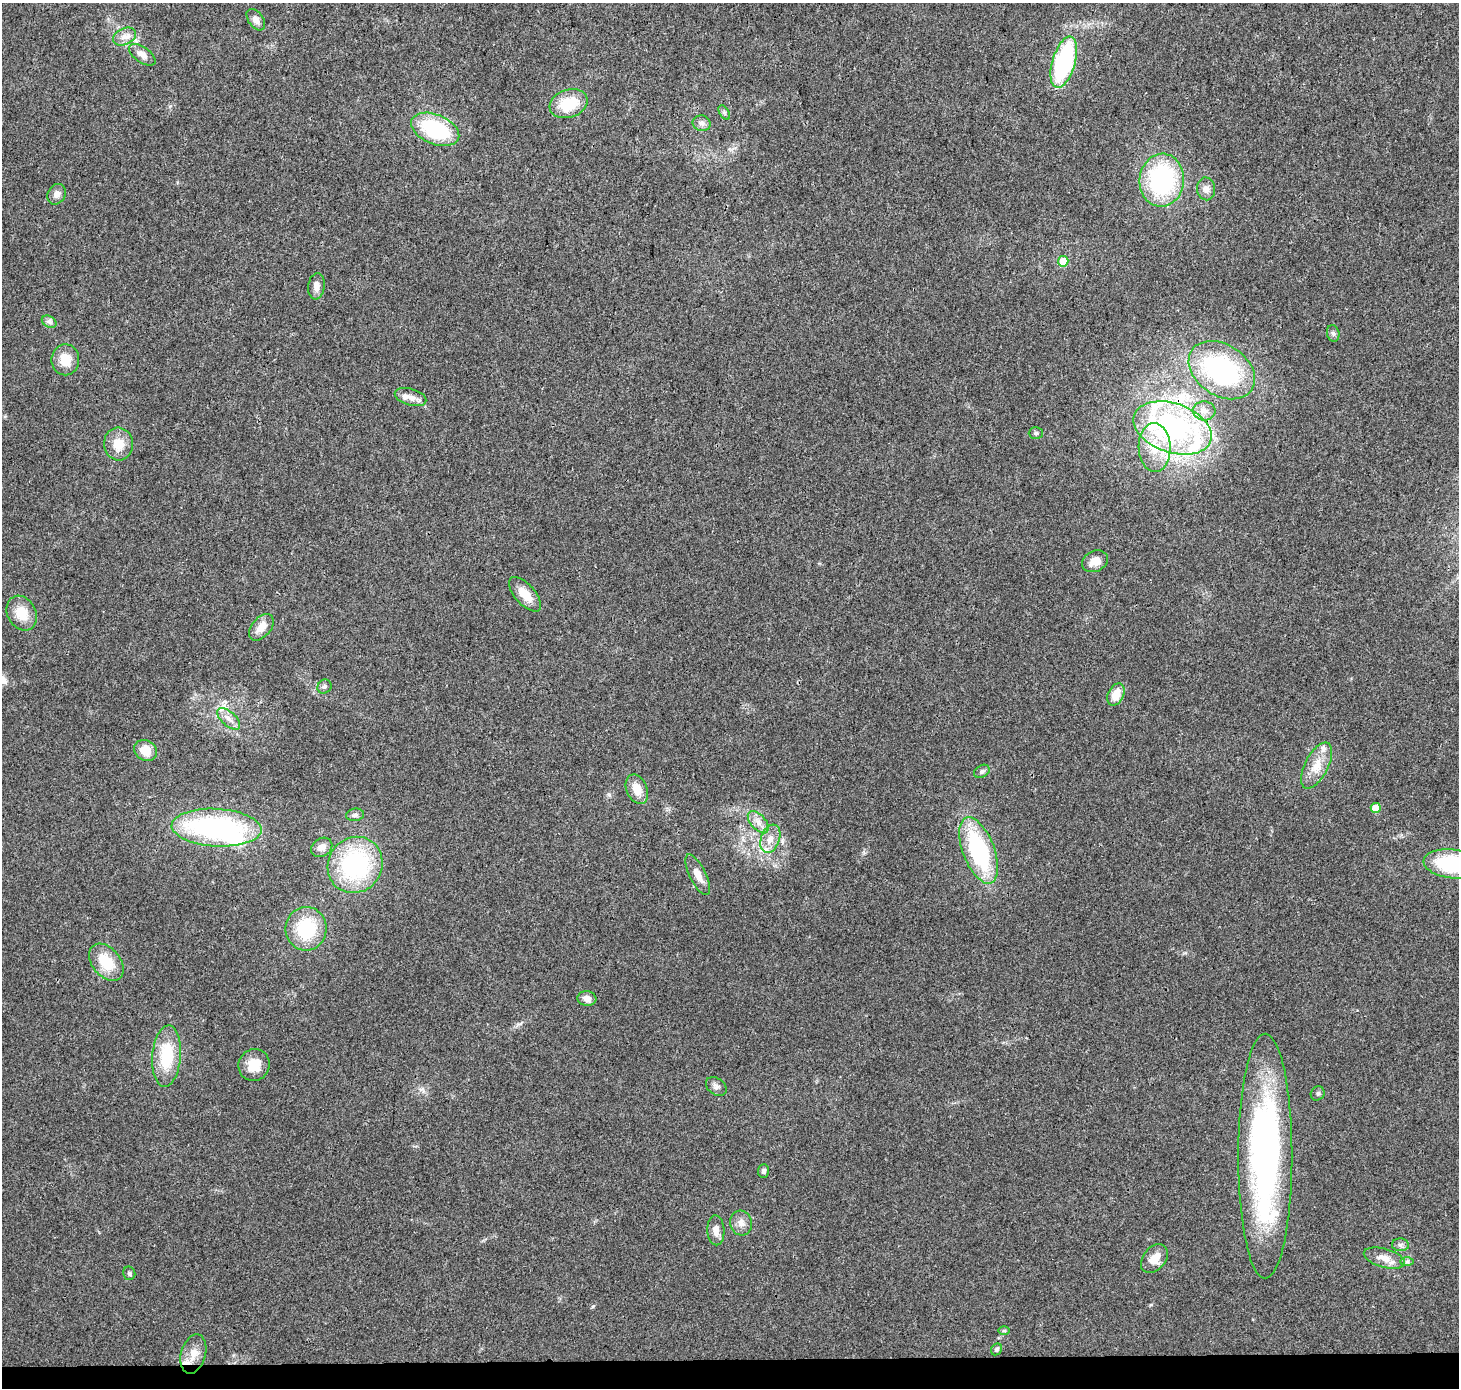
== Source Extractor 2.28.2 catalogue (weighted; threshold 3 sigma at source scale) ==
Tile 8 of 3 x 3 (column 2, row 3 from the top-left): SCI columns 1466-2922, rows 237-1622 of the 4379 x 4623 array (HDU 1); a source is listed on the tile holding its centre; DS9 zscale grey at full resolution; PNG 1461 x 1390 px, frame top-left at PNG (2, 3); each listed source drawn as its Kron ellipse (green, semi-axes under 4 px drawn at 4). Shown black and unused: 2% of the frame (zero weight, under 3 of 4 exposures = <1% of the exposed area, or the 3 px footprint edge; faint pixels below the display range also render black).
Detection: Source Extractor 2.28.2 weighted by HDU 2 'WHT'; one run over the whole footprint, this tile lists its part. Background 0.0348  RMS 0.0041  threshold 0.0185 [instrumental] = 3 sigma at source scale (4.5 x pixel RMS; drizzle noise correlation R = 1.50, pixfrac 1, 0.0396/0.0396 arcsec/px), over >= 5 px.
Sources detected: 68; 1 inside a brighter object's white glare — neither listed nor drawn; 4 inside a brighter listed object's ellipse — not listed separately; the other 63 listed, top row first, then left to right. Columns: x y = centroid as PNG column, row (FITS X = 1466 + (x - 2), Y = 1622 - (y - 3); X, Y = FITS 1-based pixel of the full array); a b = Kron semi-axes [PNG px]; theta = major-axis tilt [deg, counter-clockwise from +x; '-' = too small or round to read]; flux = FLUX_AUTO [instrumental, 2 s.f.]
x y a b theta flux
256 20 12 7 -55 2.6
124 37 12 8 24 2.9
142 55 15 7 -35 3
1064 62 26 11 73 58
568 104 19 14 18 14
724 112 8 4 -59 0.92
702 123 9 8 - 1.7
435 129 25 14 -22 33
1162 180 26 22 85 56
1206 189 11 9 -87 2.6
57 194 11 8 63 2.3
1063 261 5 5 - 8.9
316 286 13 8 82 2.8
49 322 8 5 -31 1.2
1333 333 8 6 -75 1
65 360 15 14 - 7.1
1222 370 36 25 -34 64
411 397 16 8 -17 3.2
1204 411 11 9 -4 3.3
1172 428 40 24 -19 96
1036 433 7 6 - 0.82
118 444 16 14 -85 7.2
1155 447 24 16 -88 11
1095 561 13 10 25 4.6
525 594 21 10 -48 6.6
22 613 18 14 -62 8.6
261 627 15 9 50 4.5
324 687 7 6 - 1.1
1116 694 12 7 64 6.7
229 719 14 7 -42 3
146 750 12 10 -32 6.8
1317 766 25 11 63 7.2
982 771 8 6 29 1.1
637 789 15 10 -67 5.7
1376 808 5 5 - 7.5
355 815 9 6 7 1.4
758 822 13 7 -47 3
217 828 45 19 -3 78
770 839 15 9 71 4.1
322 847 11 9 34 3
979 850 35 15 -69 47
1452 864 29 14 -6 37
355 865 29 27 54 53
698 875 22 8 -63 4.3
306 929 22 20 85 22
106 962 21 14 -50 13
587 998 9 7 -7 3
167 1056 31 14 85 18
254 1065 16 15 - 7
716 1086 11 8 -36 1.6
1318 1093 7 6 - 0.97
1265 1156 122 27 90 160
764 1171 7 5 88 1.1
741 1223 12 11 - 3.2
716 1230 15 8 -87 3.1
1400 1245 8 6 -3 1.4
1384 1258 21 9 -16 4.9
1154 1259 16 11 50 5.2
1407 1262 7 4 1 0.88
129 1273 7 6 - 0.84
1004 1331 6 4 0 0.58
996 1349 6 5 - 0.99
193 1354 20 12 75 5.6
Overlapping masked pixels (flux is a lower limit): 1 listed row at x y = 1172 428
Isophote crosses this tile's border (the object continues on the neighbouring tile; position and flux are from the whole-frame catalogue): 1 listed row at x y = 1452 864
Unlisted compact peaks at least as high as the median listed source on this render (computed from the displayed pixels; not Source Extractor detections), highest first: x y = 593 1306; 1151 1305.